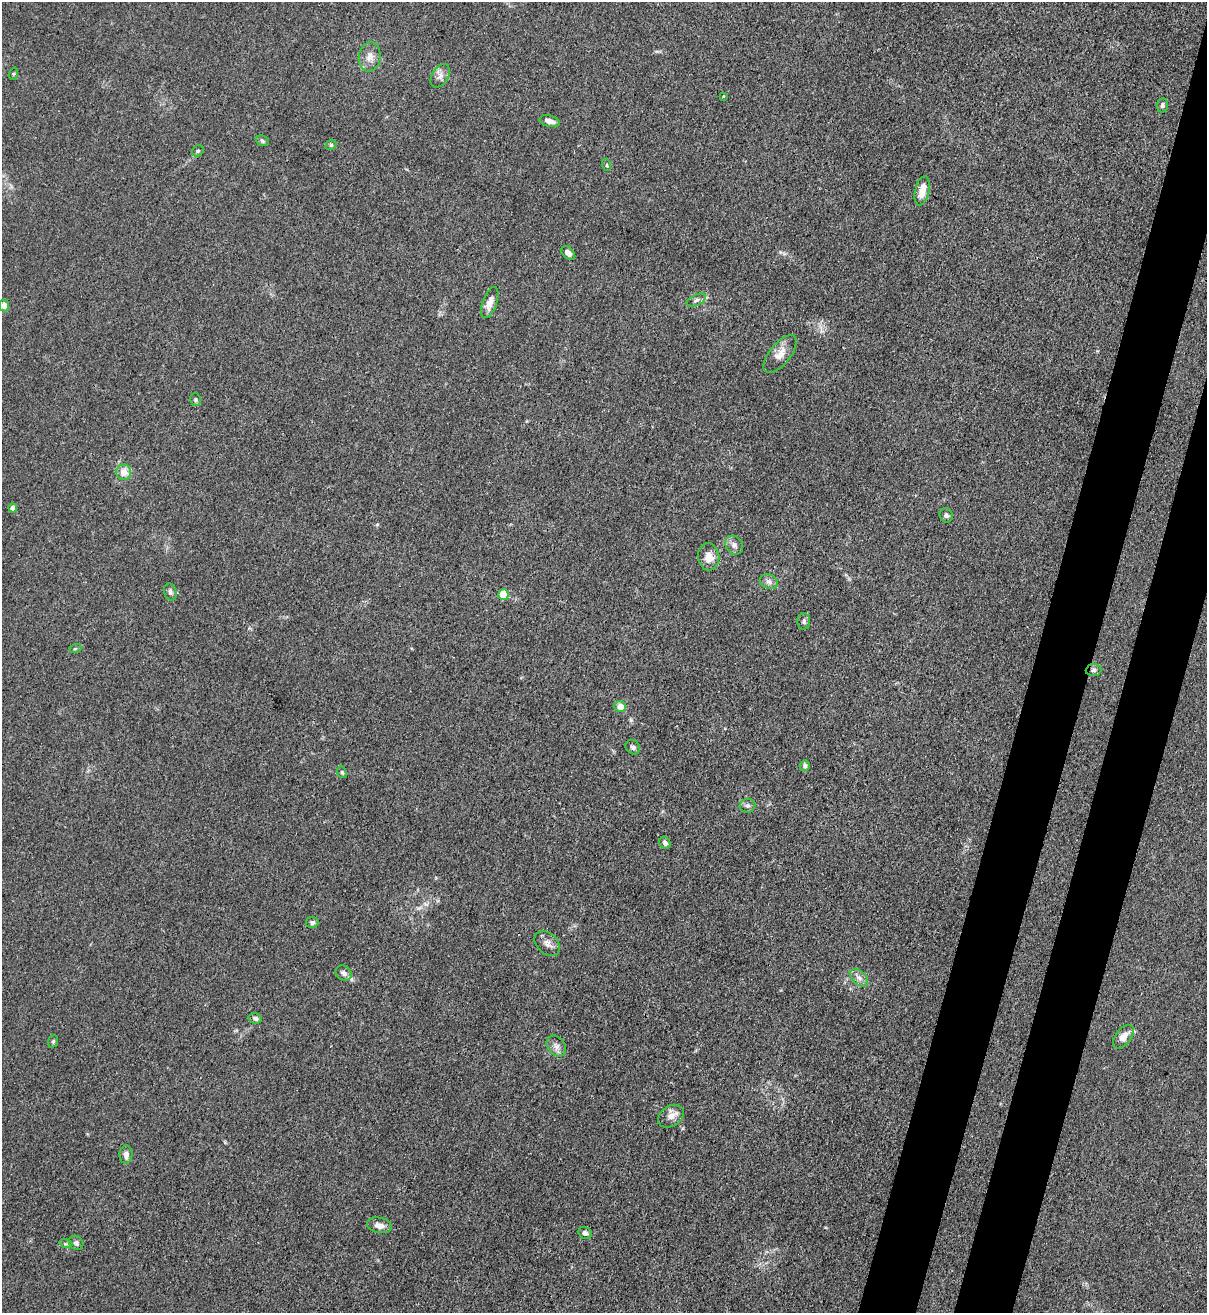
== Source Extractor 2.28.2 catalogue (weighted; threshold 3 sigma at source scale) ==
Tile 10 of 4 x 4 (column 2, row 3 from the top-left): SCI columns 1427-2631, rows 1340-2650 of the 5386 x 5316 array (HDU 1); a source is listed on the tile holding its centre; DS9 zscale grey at full resolution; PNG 1209 x 1315 px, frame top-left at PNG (2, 2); each listed source drawn as its Kron ellipse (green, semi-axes under 4 px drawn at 4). Shown black and unused: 7% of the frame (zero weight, under 3 of 4 exposures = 7% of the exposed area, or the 3 px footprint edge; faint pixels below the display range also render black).
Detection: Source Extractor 2.28.2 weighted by HDU 2 'WHT'; one run over the whole footprint, this tile lists its part. Background 0.0298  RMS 0.003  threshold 0.0134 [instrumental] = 3 sigma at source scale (4.5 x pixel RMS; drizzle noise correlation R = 1.50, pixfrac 1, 0.05/0.05 arcsec/px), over >= 5 px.
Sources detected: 48; all 48 listed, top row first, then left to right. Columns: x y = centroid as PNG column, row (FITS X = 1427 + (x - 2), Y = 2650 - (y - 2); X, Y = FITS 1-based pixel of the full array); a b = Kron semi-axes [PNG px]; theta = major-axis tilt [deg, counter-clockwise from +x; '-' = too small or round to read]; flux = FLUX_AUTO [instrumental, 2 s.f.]
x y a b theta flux
370 57 15 11 82 2.6
13 74 6 4 71 0.42
440 76 13 8 59 1.7
723 96 3 2 - 0.4
1162 105 7 5 84 0.64
550 121 10 5 -15 1.8
262 141 7 5 -23 0.52
331 145 6 5 - 0.44
198 151 6 5 - 0.53
607 165 6 4 -72 0.36
922 191 15 7 78 4
568 253 8 5 -42 1.4
696 300 10 5 25 0.93
490 302 16 7 70 2.6
4 305 6 5 - 1.7
780 354 23 10 50 3.2
195 400 6 5 - 0.56
124 472 8 7 - 3.2
13 508 4 4 - 1.9
946 515 7 6 - 0.91
734 545 10 8 -57 1.4
709 557 13 10 -84 3.3
769 582 9 7 -23 1.2
170 592 8 6 -73 0.87
503 594 5 5 - 7.7
804 621 8 6 89 0.8
75 649 6 4 19 0.41
1093 670 8 6 4 0.76
620 707 5 5 - 3.3
633 747 8 6 -46 0.84
805 766 5 5 - 0.79
342 772 6 4 -67 0.44
748 806 8 7 - 0.81
665 843 6 5 - 0.9
312 922 6 6 - 0.71
547 943 14 10 -44 2
344 973 9 7 -35 1.3
859 978 11 6 -45 1.5
255 1018 6 5 - 0.83
1123 1037 13 7 52 2.9
53 1041 6 5 - 0.47
556 1046 11 8 -51 1.6
671 1116 14 10 35 2.4
126 1154 9 6 88 1.8
379 1225 12 7 -11 2.2
585 1233 7 5 -27 1.2
76 1243 8 6 -43 0.83
66 1244 6 4 -17 0.48